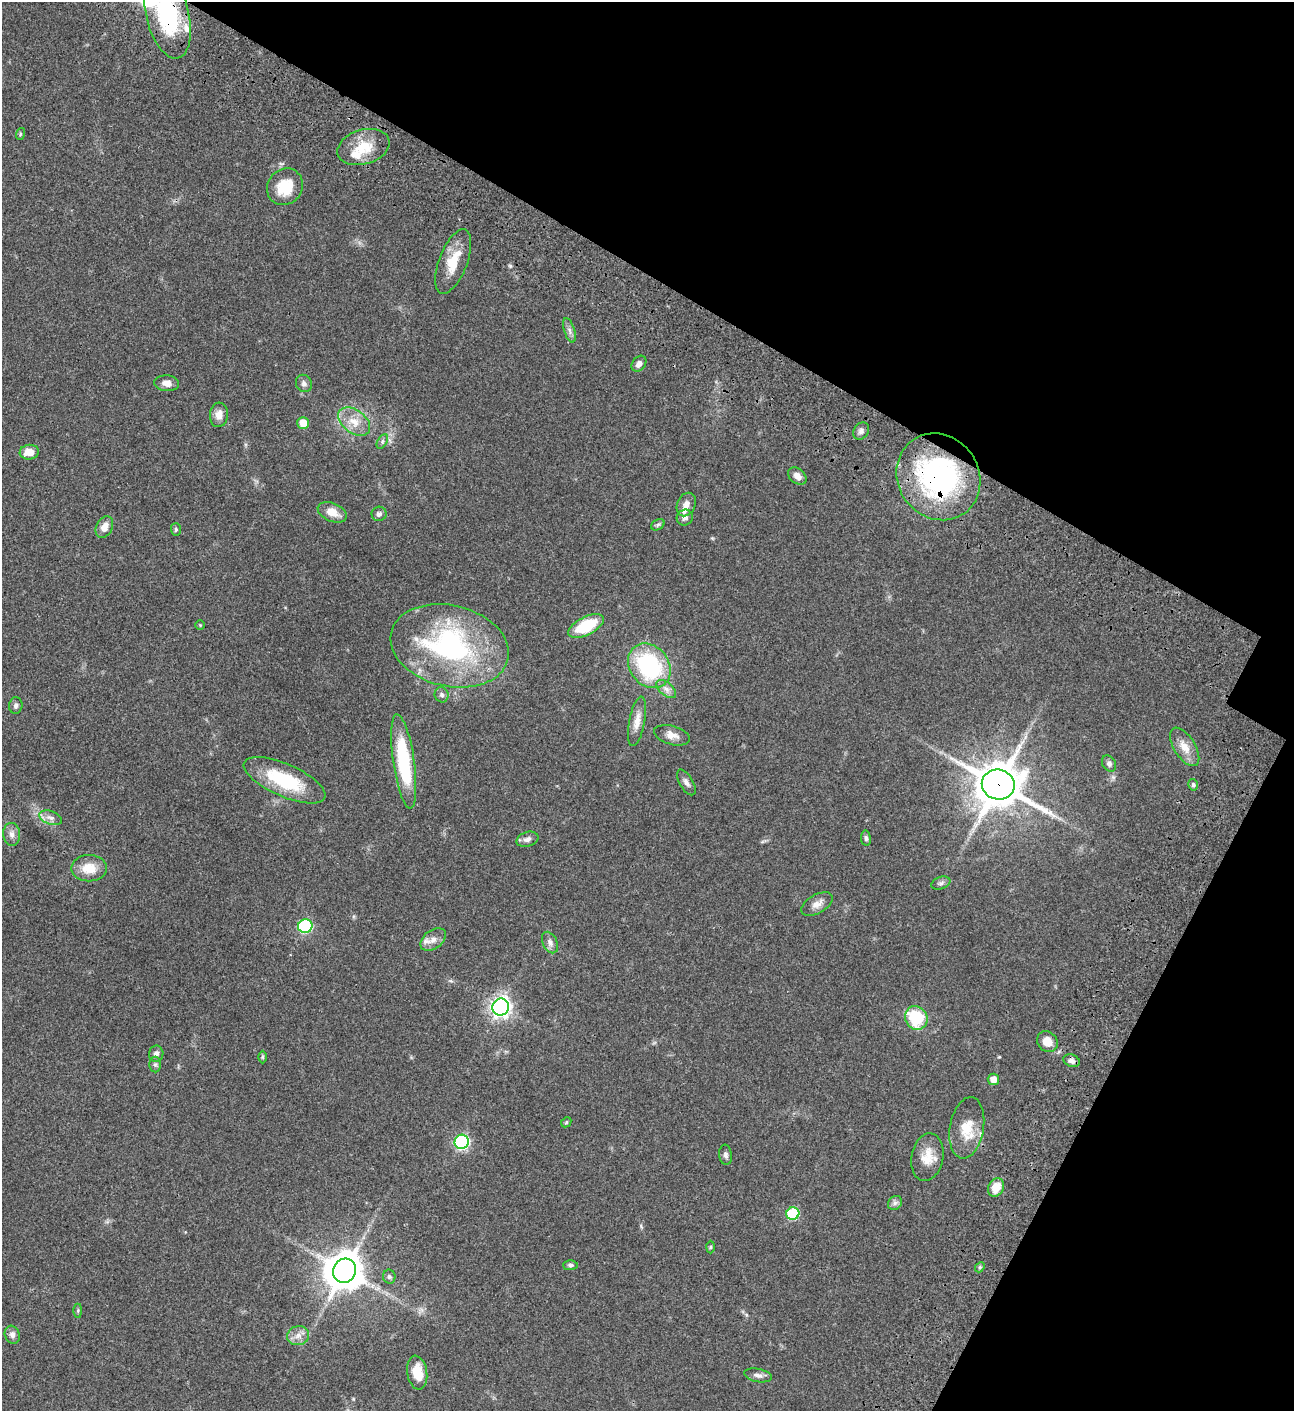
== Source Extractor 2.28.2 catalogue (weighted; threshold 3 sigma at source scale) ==
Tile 8 of 4 x 4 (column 4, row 2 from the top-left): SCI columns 4384-5675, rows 3023-4431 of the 6051 x 6048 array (HDU 1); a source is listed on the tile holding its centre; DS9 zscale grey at full resolution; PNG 1296 x 1413 px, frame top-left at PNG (2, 2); each listed source drawn as its Kron ellipse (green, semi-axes under 4 px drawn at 4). Shown black and unused: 27% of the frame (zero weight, under 3 of 4 exposures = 13% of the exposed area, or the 3 px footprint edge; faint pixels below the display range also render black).
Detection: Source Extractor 2.28.2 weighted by HDU 2 'WHT'; one run over the whole footprint, this tile lists its part. Background 0.0654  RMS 0.0058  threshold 0.0262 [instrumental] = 3 sigma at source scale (4.5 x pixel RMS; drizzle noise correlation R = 1.50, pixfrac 1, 0.05/0.05 arcsec/px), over >= 5 px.
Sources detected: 80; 4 inside a brighter listed object's ellipse — not listed separately; the other 76 listed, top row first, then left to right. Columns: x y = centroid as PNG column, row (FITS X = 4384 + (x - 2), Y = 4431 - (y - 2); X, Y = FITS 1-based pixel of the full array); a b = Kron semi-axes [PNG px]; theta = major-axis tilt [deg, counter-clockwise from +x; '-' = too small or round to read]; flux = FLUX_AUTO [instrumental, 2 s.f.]
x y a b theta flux
168 15 44 21 -76 54
20 134 6 3 72 0.7
363 147 27 17 16 16
285 187 19 17 52 16
453 262 34 14 69 14
569 330 12 5 -73 2.2
639 364 9 6 51 2.7
167 383 12 8 -5 3.9
304 383 9 7 -59 2.1
219 415 12 9 85 4.3
354 422 18 11 -36 8.4
303 423 6 6 - 9.5
861 431 9 7 53 2.2
382 442 8 4 60 1.2
29 452 9 7 7 6.3
797 476 10 7 -38 3.6
938 477 45 40 -54 100
686 504 12 9 65 3.6
332 512 15 9 -24 6.8
379 514 7 7 - 2.1
685 518 8 7 - 2.3
658 525 7 5 31 1.1
104 527 11 8 62 5.2
176 529 6 5 - 0.93
200 625 4 4 - 0.54
586 626 19 9 27 26
450 646 60 40 -13 110
649 666 24 19 -51 60
666 689 12 6 -40 2.9
442 695 7 7 - 1.7
16 705 8 6 83 1.7
637 721 25 8 79 6
672 735 18 9 -15 4.8
1185 747 22 10 -58 7.2
404 761 47 10 -82 44
1109 764 8 6 -60 1.8
284 780 44 16 -24 34
686 782 14 6 -58 2.5
998 785 16 15 - 1800
1193 785 6 4 -75 1.1
51 818 12 6 -20 2.9
12 834 11 8 -85 3.1
866 838 8 5 -83 1.2
527 839 11 7 17 2.4
89 868 18 13 0 10
941 883 10 6 20 1.7
817 904 17 9 30 4.1
305 926 7 7 - 49
433 940 14 9 38 4.4
550 942 11 7 -65 2.4
501 1007 8 8 - 250
916 1018 12 10 -57 28
1047 1042 11 9 -48 6.5
156 1054 8 7 - 2.5
262 1057 6 4 90 0.75
1072 1061 8 6 -22 2.2
155 1065 8 6 90 1.4
993 1079 6 5 - 5.8
566 1122 6 4 46 0.66
967 1128 31 17 80 13
462 1142 7 7 - 87
726 1155 10 6 -83 1.7
927 1157 24 16 80 10
996 1187 9 7 63 9
895 1203 8 6 46 1.7
793 1214 6 6 - 35
710 1247 6 4 88 0.71
570 1265 7 5 3 1.3
980 1267 6 4 47 0.86
344 1271 12 11 - 1300
389 1277 7 6 - 1.3
78 1311 7 4 -90 0.72
12 1335 9 7 -71 2.6
298 1336 11 9 12 4.2
417 1373 17 10 -81 10
758 1375 14 6 -11 2.6
Overlapping masked pixels (flux is a lower limit): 3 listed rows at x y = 168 15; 938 477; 998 785
Isophote crosses this tile's border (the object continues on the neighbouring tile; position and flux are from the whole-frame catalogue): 1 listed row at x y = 168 15